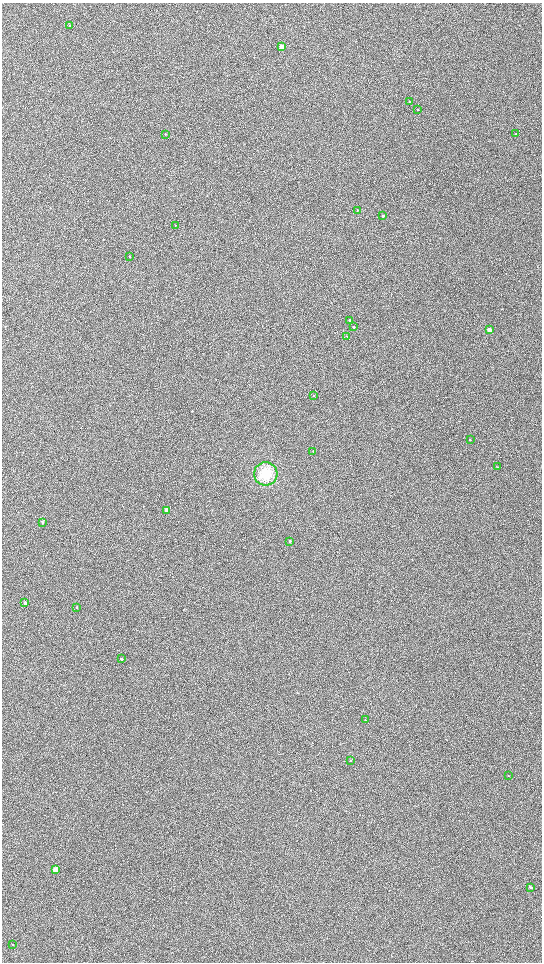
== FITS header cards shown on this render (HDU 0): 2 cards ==
NAXIS1  =                 1080 / length of data axis 1
NAXIS2  =                 1920 / length of data axis 2

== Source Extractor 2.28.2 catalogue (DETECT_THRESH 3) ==
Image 1080 x 1920 px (HDU 0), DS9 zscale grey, zoomed out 1/2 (1 PNG px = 2 x 2 image px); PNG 544 x 964 px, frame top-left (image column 1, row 1919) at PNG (2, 3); each listed source drawn as its Kron ellipse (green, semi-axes under 4 px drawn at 4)
Background 1140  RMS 160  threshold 471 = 3 sigma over >= 5 px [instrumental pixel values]
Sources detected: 31; all 31 listed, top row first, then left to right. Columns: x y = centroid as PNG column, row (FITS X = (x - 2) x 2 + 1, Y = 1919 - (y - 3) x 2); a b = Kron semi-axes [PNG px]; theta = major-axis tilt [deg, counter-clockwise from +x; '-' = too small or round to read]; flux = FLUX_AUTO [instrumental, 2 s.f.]
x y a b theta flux
70 25 3 2 - 38000
282 47 3 2 - 500000
409 102 2 2 - 14000
418 110 3 2 - 12000
165 134 2 2 - 11000
515 134 3 2 - 18000
357 210 2 2 - 16000
383 216 2 2 - 43000
175 225 2 2 - 10000
130 256 3 2 - 12000
350 320 2 2 - 24000
353 327 2 2 - 36000
489 330 3 2 - 250000
347 336 2 2 - 12000
313 396 2 2 - 10000
470 440 2 2 - 14000
313 452 2 2 - 13000
497 467 3 2 - 9900
266 474 11 11 - 580000
167 510 3 3 - 240000
42 522 3 3 - 31000
290 541 3 2 - 59000
25 603 3 3 - 71000
77 607 3 2 - 14000
121 659 3 2 - 27000
365 720 2 2 - 10000
350 761 2 2 - 15000
508 776 3 2 - 11000
55 870 3 2 - 530000
531 887 3 2 - 32000
12 944 2 2 - 18000